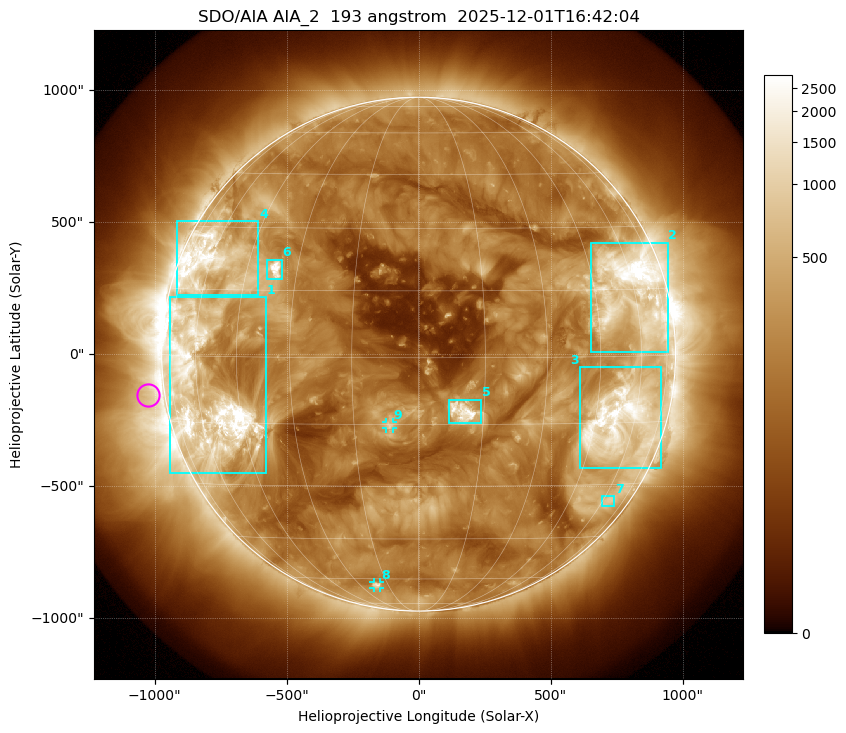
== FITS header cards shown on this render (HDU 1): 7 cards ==
TELESCOP= 'SDO/AIA '           / For AIA: SDO/AIA
INSTRUME= 'AIA_2   '           / For AIA: AIA_ATA1, AIA_ATA2, AIA_ATA3 or AIA_AT
WAVELNTH=                  193 / [angstrom] Wavelength
WAVEUNIT= 'angstrom'           / Wavelength unit: angstrom
DATE-OBS= '2025-12-01T16:42:04.843' / [ISO] Date when observation started; ISO 8
CTYPE1  = 'HPLN-TAN'           / CTYPE1: HPLN
CTYPE2  = 'HPLT-TAN'           / CTYPE2: HPLT

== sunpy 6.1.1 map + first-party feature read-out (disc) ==
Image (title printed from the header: SDO/AIA AIA_2  193 angstrom  2025-12-01T16:42:04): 1024 x 1024 px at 2.4 arcsec/px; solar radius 973 arcsec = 406 px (full disc in frame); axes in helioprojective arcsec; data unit not stated in the header (colour bar unlabelled)
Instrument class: DISC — disc imager (sunpy class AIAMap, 193 A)
Bright regions (active regions / flare kernels): reference = the median radial profile (limb darkening/brightening removed); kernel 9 px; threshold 5 sigma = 514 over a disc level ~192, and >= 1.15x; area >= 12 px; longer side >= 10 px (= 24 arcsec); searched inside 0.97 R_sun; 9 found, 9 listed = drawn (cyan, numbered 1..; 2 of them under ~33 arcsec drawn as corner ticks so the feature stays visible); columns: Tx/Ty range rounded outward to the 5 arcsec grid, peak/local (2 s.f.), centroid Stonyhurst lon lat
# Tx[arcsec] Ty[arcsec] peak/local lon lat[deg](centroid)
1 -945..-575 -450..215 21 -57 -8
2 650..945 10..425 20 +58 +14
3 610..920 -430..-50 14 +54 -15
4 -915..-605 225..505 10 -60 +21
5 115..240 -260..-170 17 +10 -12
6 -575..-515 280..360 15 -36 +20
7 690..745 -575..-535 3.5 +63 -34
8 -170..-145 -885..-865 5.2 -21 -63
9 -125..-95 -280..-255 6.3 -7 -15
Off-limb structures (1.02-1.3 R_sun): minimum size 162 px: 3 found; the strongest spans PA ~60..135 deg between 1.02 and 1.3 R_sun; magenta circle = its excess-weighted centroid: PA ~100 deg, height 1.06 R_sun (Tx ~-1025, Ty ~-155 arcsec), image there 2.4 x the reference